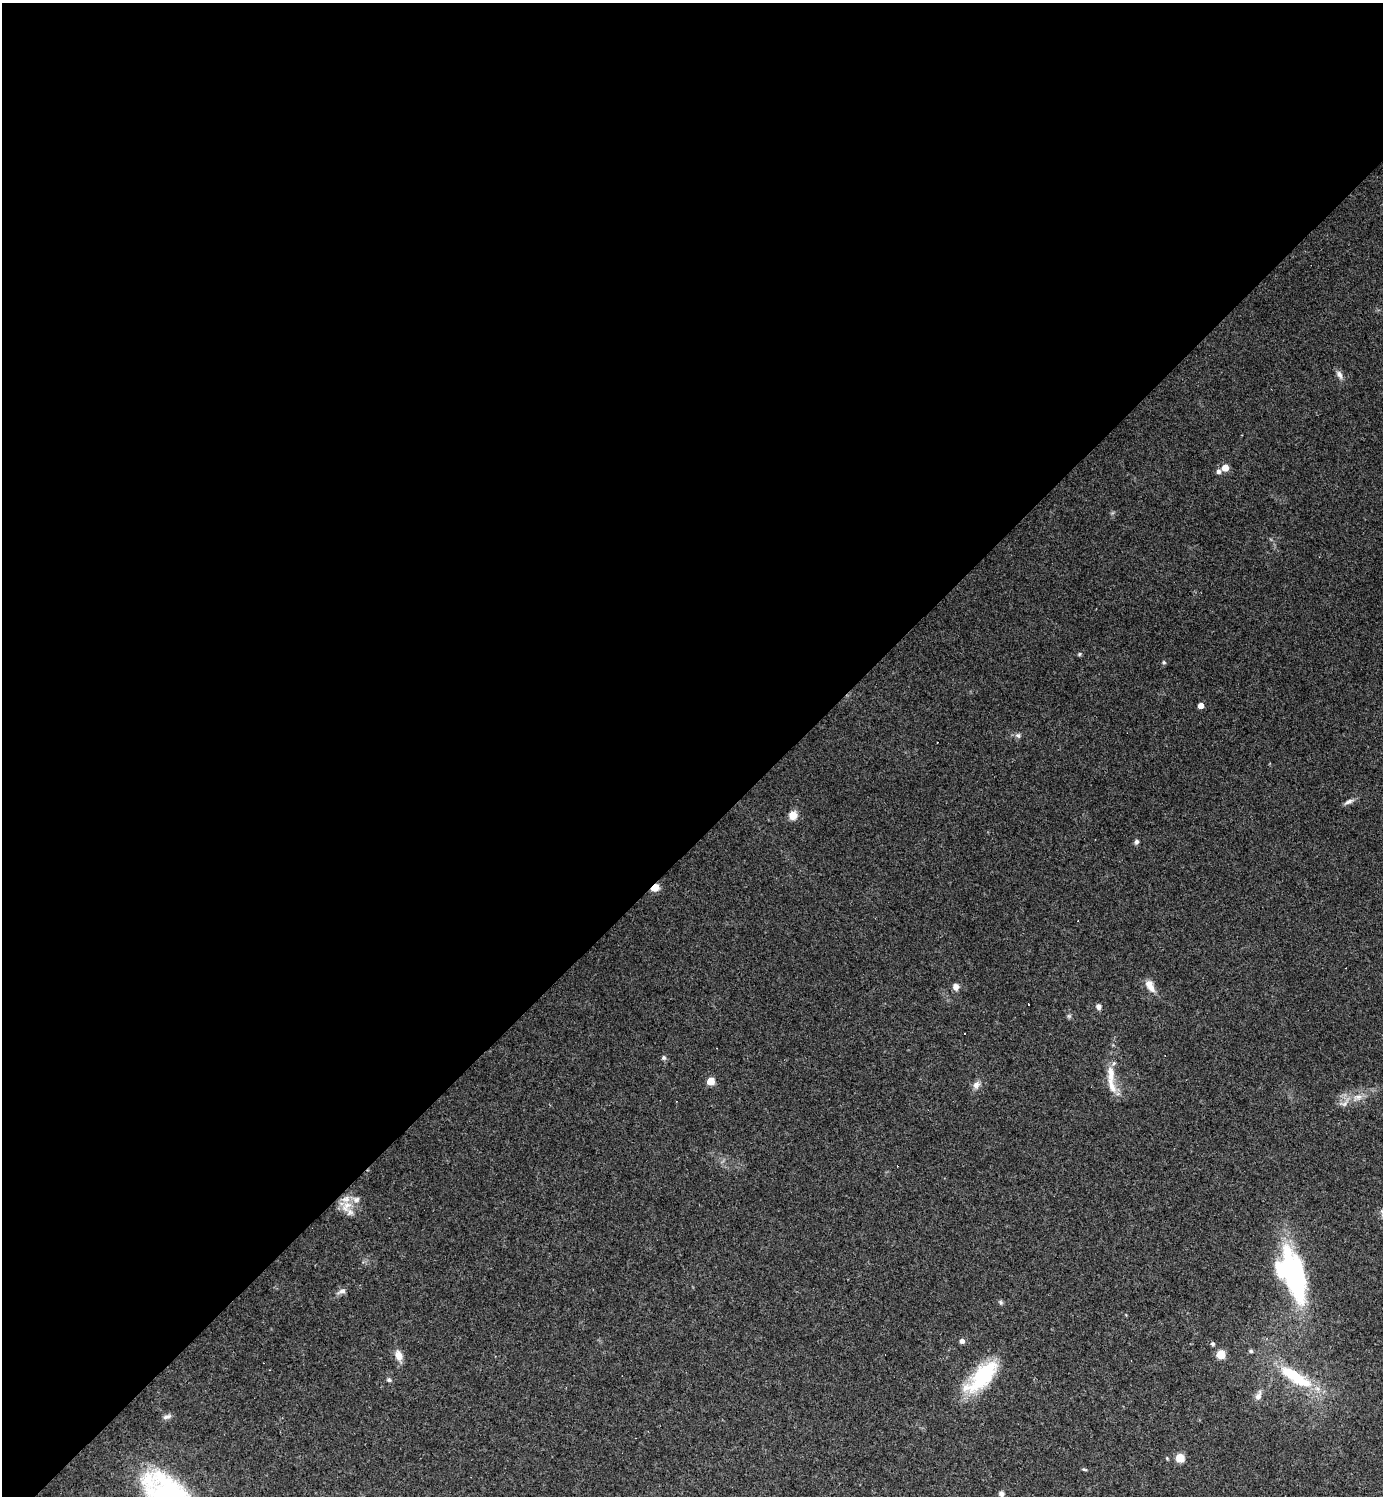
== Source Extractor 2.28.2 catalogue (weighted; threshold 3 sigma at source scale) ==
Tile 2 of 4 x 4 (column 2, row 1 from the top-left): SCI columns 1535-2915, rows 4481-5974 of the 5973 x 5974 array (HDU 1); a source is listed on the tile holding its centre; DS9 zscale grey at full resolution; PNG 1385 x 1498 px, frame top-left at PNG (2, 3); no overlay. Shown black and unused: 56% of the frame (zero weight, under 2 of 3 exposures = <1% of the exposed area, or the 3 px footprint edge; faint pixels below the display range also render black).
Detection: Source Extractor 2.28.2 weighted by HDU 2 'WHT'; one run over the whole footprint, this tile lists its part. Background 0.151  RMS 0.01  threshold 0.0459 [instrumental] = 3 sigma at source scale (4.5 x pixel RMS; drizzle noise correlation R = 1.50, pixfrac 1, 0.05/0.05 arcsec/px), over >= 5 px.
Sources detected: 50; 2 inside a brighter object's white glare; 6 cosmic-ray / hot-pixel residue — not listed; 3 inside a brighter listed object's ellipse — not listed separately; the other 39 listed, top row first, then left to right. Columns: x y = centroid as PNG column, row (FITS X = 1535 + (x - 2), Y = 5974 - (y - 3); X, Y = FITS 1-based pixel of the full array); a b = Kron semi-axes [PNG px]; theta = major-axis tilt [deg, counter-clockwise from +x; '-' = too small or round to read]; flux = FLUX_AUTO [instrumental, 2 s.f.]
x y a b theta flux
1339 375 11 6 -64 4.3
1225 468 6 5 - 13
1218 471 5 5 - 3.2
1079 654 6 4 89 1.2
1164 662 5 4 - 1.3
1201 706 4 4 - 7.6
1018 735 8 6 -51 2.5
1349 801 12 6 24 3.8
793 815 10 9 - 9.4
1136 841 7 5 47 2.3
655 888 7 6 - 12
1150 986 17 8 -60 9.4
956 987 8 7 - 4.5
1098 1007 7 6 - 3.3
1069 1016 5 5 - 1.6
965 1034 3 3 - 6.8
664 1058 7 6 - 2.1
1111 1073 24 9 -84 15
711 1081 5 5 - 21
976 1085 11 8 47 5
1358 1097 13 7 1 6.6
346 1206 18 10 47 13
1293 1274 63 21 -75 160
342 1291 11 6 20 3.9
1001 1302 7 5 -61 1.7
962 1341 6 5 - 3.2
1213 1344 6 5 - 1.7
1251 1351 5 4 - 1.5
1221 1354 6 6 - 18
398 1355 12 7 -73 9.3
982 1377 46 19 45 65
1296 1377 41 15 -40 49
389 1380 6 5 - 2
1258 1396 13 7 65 5.6
167 1417 11 5 20 3.3
1180 1458 6 6 - 20
1084 1469 7 3 -19 1.2
1001 1494 5 5 - 3.9
168 1495 51 26 -42 210
Overlapping masked pixels (flux is a lower limit): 1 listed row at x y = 655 888
Isophote crosses this tile's border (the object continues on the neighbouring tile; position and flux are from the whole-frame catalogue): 1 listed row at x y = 168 1495